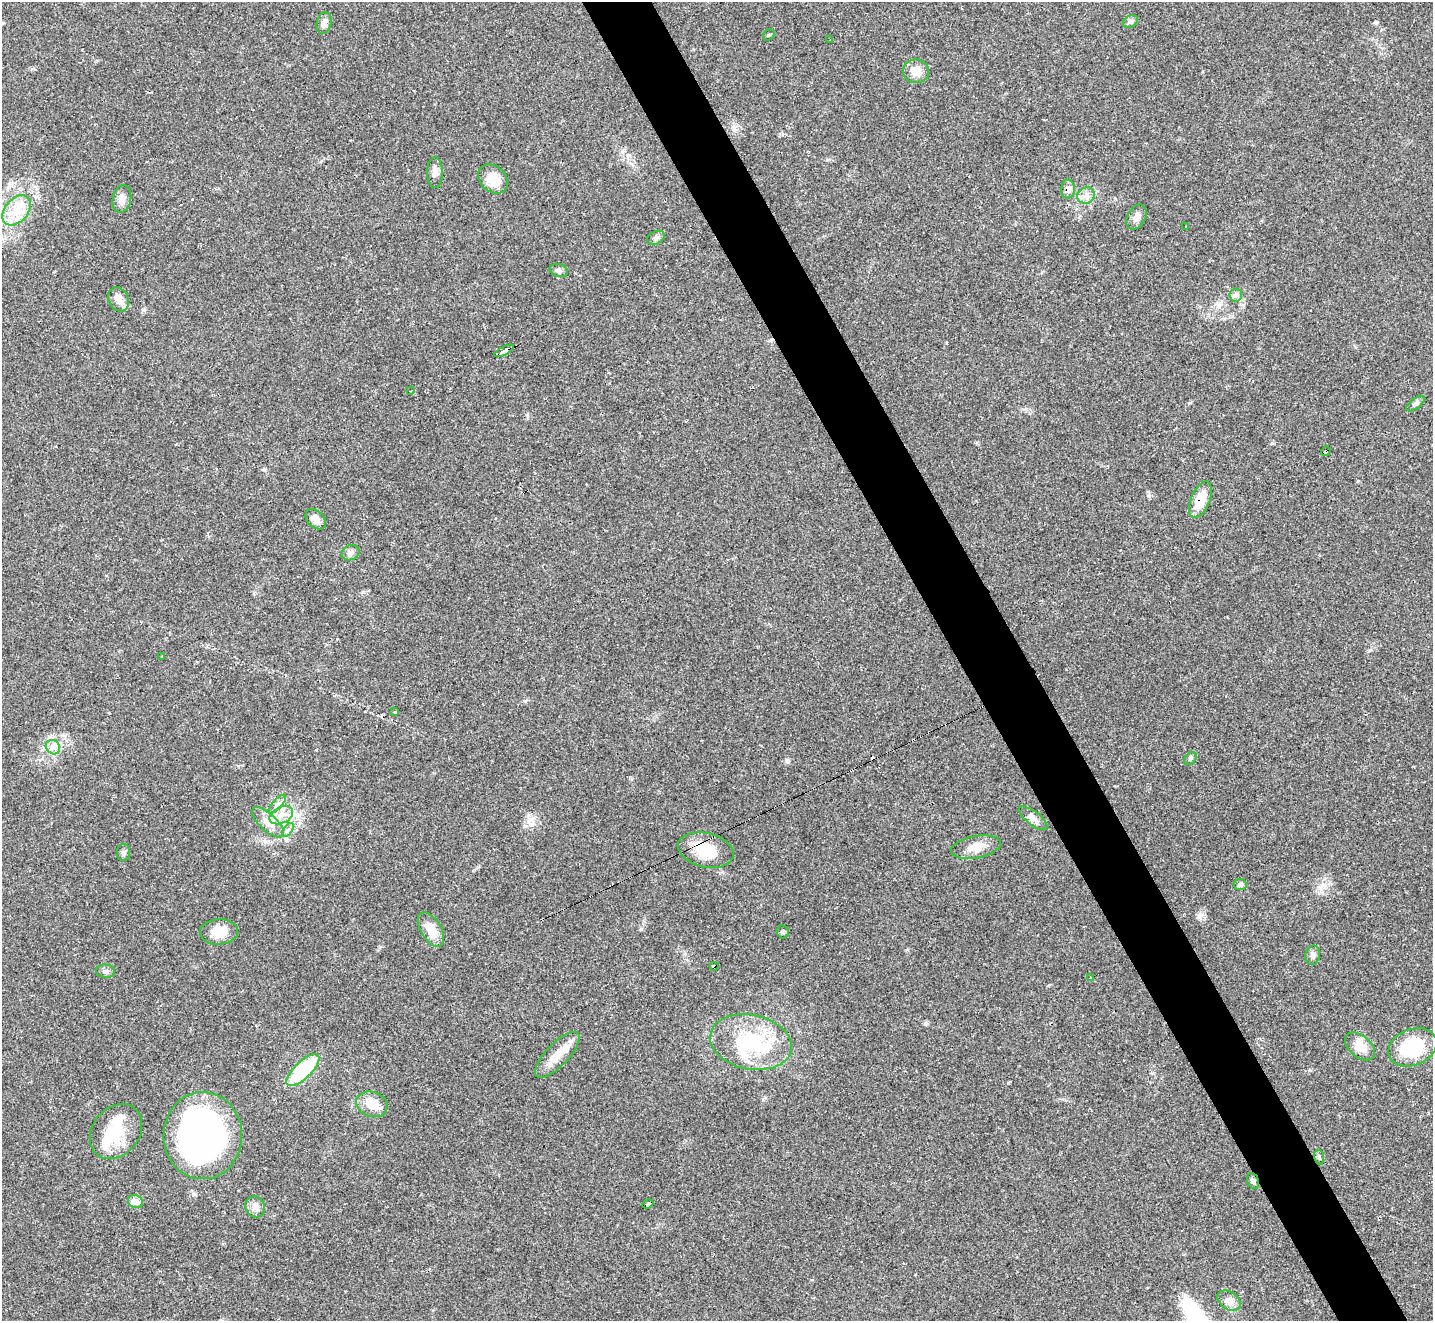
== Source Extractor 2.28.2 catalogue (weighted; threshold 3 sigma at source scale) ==
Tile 6 of 4 x 4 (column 2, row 2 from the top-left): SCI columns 1431-2861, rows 2924-4242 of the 5722 x 5711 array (HDU 1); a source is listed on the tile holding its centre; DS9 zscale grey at full resolution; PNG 1435 x 1323 px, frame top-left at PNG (2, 2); each listed source drawn as its Kron ellipse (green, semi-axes under 4 px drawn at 4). Shown black and unused: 5% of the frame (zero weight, under 2 of 3 exposures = <1% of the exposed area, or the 3 px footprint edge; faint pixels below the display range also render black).
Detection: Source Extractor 2.28.2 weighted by HDU 2 'WHT'; one run over the whole footprint, this tile lists its part. Background 0.0674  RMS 0.0061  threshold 0.0276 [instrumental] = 3 sigma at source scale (4.5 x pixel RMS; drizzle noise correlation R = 1.50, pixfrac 1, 0.05/0.05 arcsec/px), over >= 5 px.
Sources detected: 68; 2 inside a brighter object's white glare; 7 cosmic-ray / hot-pixel residue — neither listed nor drawn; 1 inside a brighter listed object's ellipse — not listed separately; the other 58 listed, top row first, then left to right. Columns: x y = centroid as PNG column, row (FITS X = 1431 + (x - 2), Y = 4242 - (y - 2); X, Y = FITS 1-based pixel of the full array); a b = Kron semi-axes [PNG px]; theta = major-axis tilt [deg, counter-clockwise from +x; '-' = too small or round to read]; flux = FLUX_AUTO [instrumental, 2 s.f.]
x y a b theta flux
1130 22 8 6 31 1.8
324 23 11 7 76 3.1
769 35 6 5 - 0.81
830 40 3 2 - 1
916 71 13 12 - 7.5
435 173 15 8 -90 3.4
493 179 16 12 -42 11
1068 189 9 7 90 3.9
1086 195 9 8 - 3.4
122 199 14 9 78 3.9
17 210 17 11 49 11
1136 217 13 9 62 3.3
1186 226 3 3 - 1.2
656 238 9 6 28 1.7
559 270 9 6 -15 1.8
1236 295 7 6 - 1.7
119 299 12 10 -61 5.8
504 351 10 3 27 60
410 391 2 2 - 0.51
1415 404 11 5 37 1.8
1326 451 5 3 - 21
1200 500 19 9 68 13
316 519 12 8 -45 5
350 553 9 7 25 2.3
162 656 3 3 - 4.4
395 712 3 3 - 4.6
53 747 8 6 -45 2.6
1190 758 7 5 51 1.3
277 804 12 4 48 2.4
281 815 12 8 27 5.5
1033 818 17 7 -38 3.4
268 822 20 8 -43 6
288 830 8 4 53 1.6
976 847 25 11 10 7.6
706 850 28 17 -13 19
123 853 8 6 -90 1.7
1240 885 6 5 - 1.6
431 929 19 10 -59 9.4
219 932 19 12 3 10
783 932 6 6 - 1.2
1313 955 10 7 78 2.5
714 966 4 3 - 8.1
106 971 9 6 -4 2
1091 978 3 3 - 5.7
751 1042 41 27 -11 44
1360 1046 17 11 -41 9.7
1412 1047 25 18 22 34
557 1055 30 11 46 11
303 1070 21 8 44 48
372 1104 16 12 -19 9.8
116 1132 30 23 51 21
203 1136 43 39 89 230
1319 1157 7 5 -80 1.3
1253 1181 8 6 -71 1.5
135 1201 7 6 - 6.8
648 1204 6 4 23 45
255 1207 11 9 -57 4.2
1229 1301 12 8 -33 3.6
Overlapping masked pixels (flux is a lower limit): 7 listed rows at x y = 1068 189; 504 351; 1326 451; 1200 500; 706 850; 714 966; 648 1204
Unlisted compact peaks at least as high as the median listed source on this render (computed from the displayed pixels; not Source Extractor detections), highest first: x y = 763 1099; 925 1024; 1370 650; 641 929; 195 1194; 1376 22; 1272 443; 1201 915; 788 762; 1149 495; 527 415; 143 310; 1189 403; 525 701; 1358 481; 1008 1083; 1049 985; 264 470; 1310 1070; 977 443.